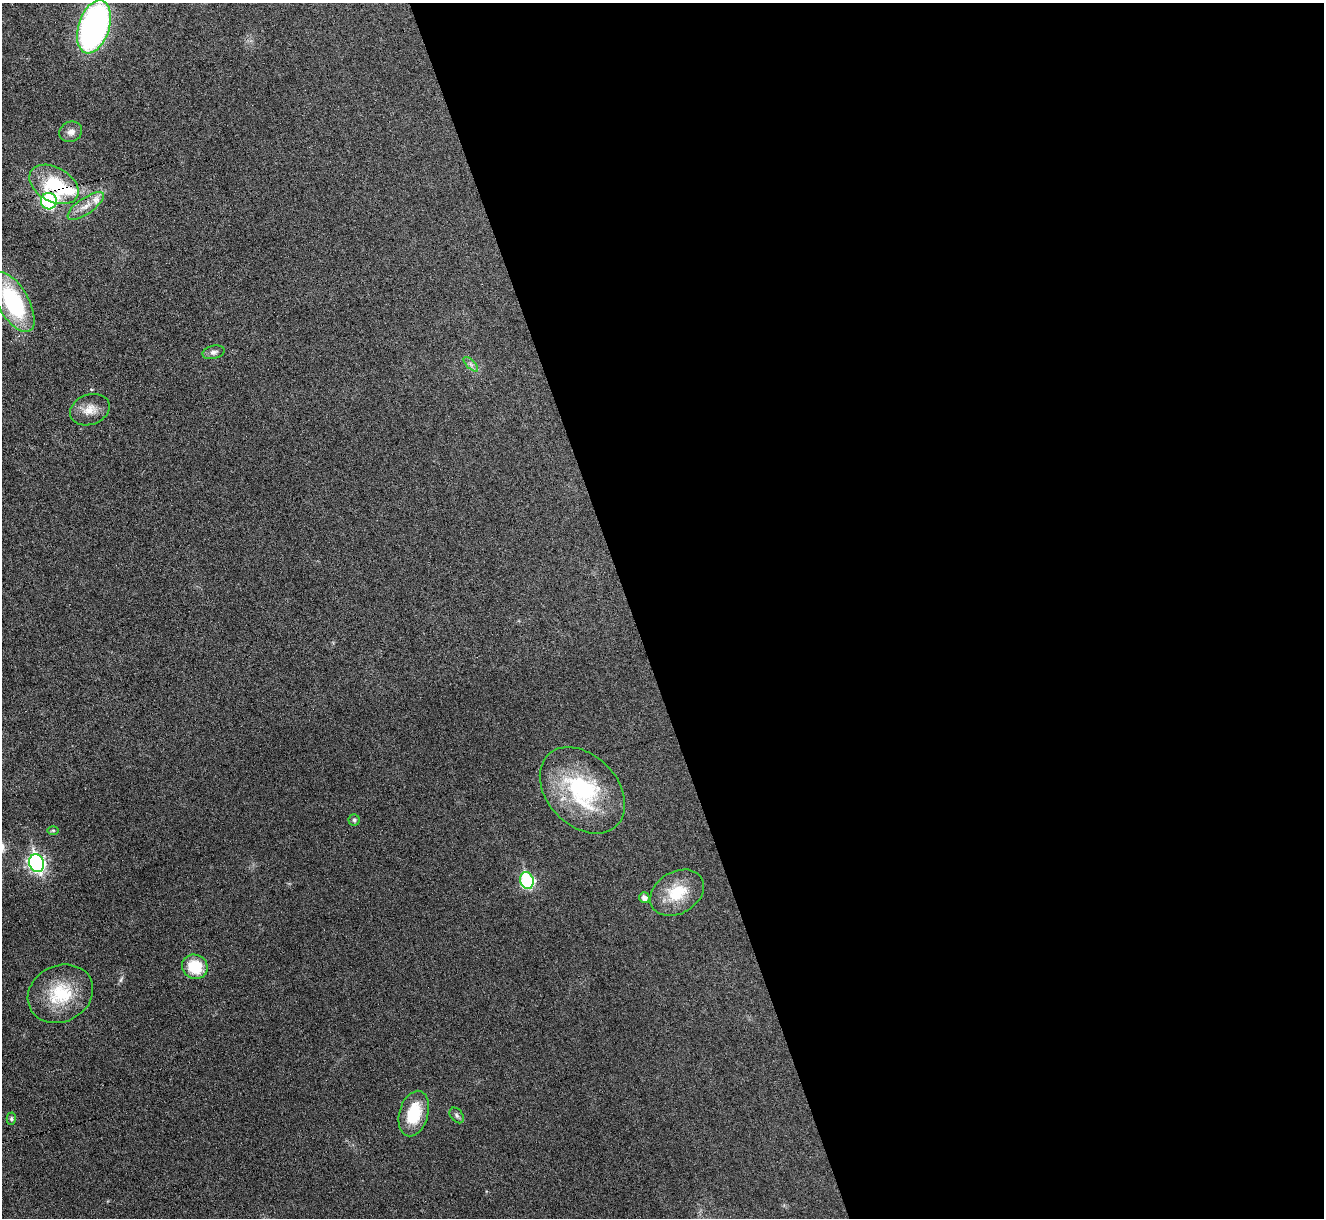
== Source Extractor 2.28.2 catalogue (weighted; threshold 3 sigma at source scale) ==
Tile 8 of 4 x 4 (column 4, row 2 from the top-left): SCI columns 3969-5290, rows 2576-3791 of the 5292 x 5276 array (HDU 1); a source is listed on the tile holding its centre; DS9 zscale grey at full resolution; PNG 1326 x 1220 px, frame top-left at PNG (2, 3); each listed source drawn as its Kron ellipse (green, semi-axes under 4 px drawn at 4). Shown black and unused: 52% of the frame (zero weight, under 3 of 6 exposures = <1% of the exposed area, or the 3 px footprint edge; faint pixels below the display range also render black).
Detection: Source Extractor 2.28.2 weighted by HDU 2 'WHT'; one run over the whole footprint, this tile lists its part. Background 0.0461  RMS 0.0041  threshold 0.0168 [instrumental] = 3 sigma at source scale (4.09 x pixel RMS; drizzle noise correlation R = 1.36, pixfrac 0.8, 0.05/0.05 arcsec/px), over >= 5 px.
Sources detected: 23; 2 inside a brighter listed object's ellipse — not listed separately; the other 21 listed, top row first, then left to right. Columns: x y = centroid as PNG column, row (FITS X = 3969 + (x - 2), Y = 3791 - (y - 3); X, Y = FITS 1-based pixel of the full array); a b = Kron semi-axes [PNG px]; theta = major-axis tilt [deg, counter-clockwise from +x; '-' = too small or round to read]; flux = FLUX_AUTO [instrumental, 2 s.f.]
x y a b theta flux
94 27 27 15 72 120
71 132 11 10 - 2.4
54 184 26 17 -29 23
49 201 8 8 - 43
86 206 21 8 34 4.1
13 302 33 15 -60 36
214 352 11 6 14 1.4
471 364 9 3 -45 0.94
90 410 20 15 21 5
582 790 49 35 -46 41
354 820 5 5 - 0.66
53 830 6 4 0 0.48
37 863 9 7 -72 110
527 881 8 6 -73 48
677 893 29 21 31 13
644 898 5 5 - 1.9
195 967 13 12 - 12
60 994 34 28 26 19
414 1114 23 14 74 14
457 1115 9 6 -51 1
11 1119 6 4 -88 0.59
Overlapping masked pixels (flux is a lower limit): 2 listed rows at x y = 54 184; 49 201
Isophote crosses this tile's border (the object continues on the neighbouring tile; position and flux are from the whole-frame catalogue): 1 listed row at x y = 94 27